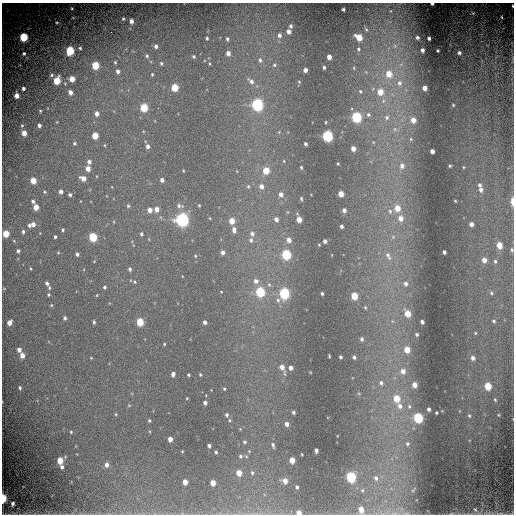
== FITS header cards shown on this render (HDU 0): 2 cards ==
NAXIS1  =                  512 / Required FITS header
NAXIS2  =                  512 / Required FITS header

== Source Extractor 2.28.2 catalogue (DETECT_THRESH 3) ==
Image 512 x 512 px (HDU 0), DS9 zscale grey, 1 PNG px = 1 image px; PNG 516 x 516 px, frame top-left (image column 1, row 512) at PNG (2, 3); no overlay
Background -0.0544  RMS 0.13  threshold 0.403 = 3 sigma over >= 5 px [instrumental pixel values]
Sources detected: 254; all 254 listed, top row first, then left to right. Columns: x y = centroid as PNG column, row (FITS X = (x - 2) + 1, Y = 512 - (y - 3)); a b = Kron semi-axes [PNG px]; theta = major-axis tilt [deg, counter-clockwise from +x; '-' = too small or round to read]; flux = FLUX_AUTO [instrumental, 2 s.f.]
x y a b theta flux
432 4 3 2 - 18
512 6 3 2 - 11
72 8 3 2 - 7.4
343 9 3 3 - 14
391 11 5 3 - 8.6
473 13 3 3 - 7.9
502 17 3 2 - 8
123 19 3 3 - 13
131 21 4 4 - 43
57 22 3 2 - 8.9
291 26 5 4 - 20
366 29 7 4 -61 15
289 31 4 4 - 42
279 35 6 6 - 34
23 37 5 5 - 500
359 37 6 5 - 160
417 37 4 3 - 21
207 38 4 3 - 13
429 38 3 3 - 22
227 39 5 4 - 18
156 46 5 5 - 31
395 46 7 6 - 30
80 48 5 4 - 14
358 49 7 6 - 20
422 50 4 3 - 31
70 51 5 5 - 460
438 51 3 2 - 8.8
228 53 5 4 - 48
459 53 4 3 - 21
24 54 4 4 - 18
147 56 6 5 - 19
193 56 4 4 - 14
329 57 4 4 - 63
260 60 7 5 -75 26
115 62 5 4 - 14
161 63 5 5 - 16
209 64 5 3 - 9.1
401 64 7 4 19 19
95 65 5 5 - 300
274 65 6 4 13 15
324 67 3 3 - 16
354 68 5 3 - 9.2
305 70 4 4 - 41
118 71 6 5 - 33
152 74 4 4 - 10
389 74 7 6 - 140
52 75 6 5 - 18
72 79 5 5 - 110
57 80 6 5 - 250
251 81 9 6 -41 44
299 82 5 4 - 9
399 83 8 7 - 45
175 87 5 4 - 230
23 88 3 3 - 26
425 88 4 4 - 59
360 91 6 5 - 17
70 92 5 5 - 57
380 92 6 6 - 120
17 96 5 4 - 70
257 105 6 5 - 1400
453 105 3 2 - 7.4
144 107 5 5 - 300
40 111 4 4 - 11
97 113 5 4 - 51
368 115 6 6 - 23
356 117 5 5 - 840
387 117 7 7 - 31
413 120 5 5 - 69
57 122 4 3 - 7.5
326 122 3 3 - 8.2
22 125 5 4 - 11
39 125 4 4 - 29
395 129 7 6 - 24
24 133 4 4 - 81
95 136 5 4 - 160
327 136 6 5 - 1100
411 139 5 5 - 11
373 142 4 4 - 8.6
74 143 4 4 - 14
305 144 4 3 - 22
105 145 4 3 - 8.2
147 146 5 4 - 29
353 149 4 4 - 58
432 151 4 4 - 44
284 161 4 4 - 7.1
89 162 5 4 - 31
338 164 3 3 - 8.4
402 166 8 7 - 50
450 166 3 3 - 11
301 167 3 3 - 12
463 167 4 3 - 7.5
88 168 5 4 - 64
266 170 5 5 - 170
83 178 6 4 -27 66
33 180 5 4 - 130
162 180 4 4 - 29
479 185 5 4 - 21
248 186 6 4 90 14
261 186 6 6 - 44
481 190 6 5 - 35
44 192 4 3 - 10
61 192 4 4 - 31
281 194 6 5 - 42
341 194 5 4 - 87
70 195 3 3 - 18
301 199 4 3 - 11
33 201 5 4 - 20
455 201 3 2 - 6.7
512 201 8 3 90 66
199 205 4 3 - 9
128 206 5 4 - 14
179 206 10 6 -8 32
36 207 5 4 - 98
397 208 7 6 - 120
156 209 5 4 - 66
150 210 5 5 - 57
344 210 4 4 - 30
390 211 8 6 -86 32
210 218 4 2 - 6.3
401 218 8 7 - 76
276 219 5 4 - 36
299 219 5 4 - 82
182 220 6 6 - 2100
232 221 5 5 - 100
33 224 6 5 - 46
471 224 4 4 - 39
29 225 4 4 - 21
342 226 4 3 - 22
63 230 3 3 - 12
234 230 7 5 -89 39
23 232 5 3 - 19
6 234 5 4 - 180
141 234 4 4 - 15
252 234 6 5 - 33
55 237 3 3 - 14
93 237 5 5 - 390
393 237 7 5 45 22
251 240 6 5 - 22
289 240 5 5 - 48
325 241 4 3 - 29
499 245 6 5 - 120
512 250 5 4 - 14
18 251 4 3 - 21
223 252 5 4 - 33
444 252 4 3 - 25
58 253 5 3 - 8.7
77 254 4 3 - 20
286 255 5 5 - 640
195 256 4 3 - 8.5
388 256 14 7 -63 61
484 260 5 5 - 60
495 261 6 4 -76 16
30 268 4 3 - 8.8
130 269 5 4 - 17
256 281 6 6 - 40
135 282 5 4 - 11
47 283 6 5 - 29
405 284 7 6 - 34
269 285 6 5 - 15
104 287 3 3 - 15
221 292 3 2 - 9.2
260 292 5 5 - 550
284 293 6 5 - 880
491 293 6 4 -26 16
322 294 3 3 - 15
48 295 4 4 - 11
97 295 4 3 - 7.3
354 296 5 4 - 190
278 300 6 5 - 22
51 305 5 4 - 9.6
365 308 5 4 - 11
408 314 6 5 - 130
65 318 4 3 - 19
494 321 5 4 - 14
94 322 4 3 - 15
140 322 5 4 - 290
205 322 4 4 - 30
422 322 4 3 - 26
9 323 5 4 - 61
475 333 4 3 - 8.7
417 334 4 3 - 16
362 339 5 4 - 22
164 344 3 3 - 9.1
19 350 4 4 - 43
407 350 6 5 - 130
22 355 5 5 - 59
329 356 3 2 - 8.4
340 357 3 3 - 15
354 357 4 4 - 19
91 358 4 3 - 6.9
473 358 5 5 - 34
282 367 7 5 -57 58
291 368 4 4 - 34
403 371 7 6 - 58
173 374 5 4 - 30
188 375 3 3 - 12
200 375 3 3 - 9.7
381 383 7 6 - 29
414 385 5 5 - 61
488 386 5 5 - 230
20 388 3 3 - 15
224 389 4 3 - 10
187 398 4 3 - 7.8
397 398 6 6 - 180
495 400 4 3 - 11
205 403 4 3 - 29
129 405 5 4 - 8.7
400 406 8 7 - 58
409 406 7 5 -90 21
429 409 4 3 - 25
293 412 4 3 - 16
436 413 3 3 - 9.5
116 414 5 3 - 8.6
227 415 5 4 - 18
499 415 4 3 - 7.6
469 416 5 4 - 12
418 418 6 5 - 650
149 420 4 3 - 12
229 420 5 3 - 10
287 424 5 4 - 37
240 429 4 4 - 7.2
71 432 4 4 - 11
170 439 4 4 - 60
245 442 5 4 - 14
407 444 6 6 - 22
273 445 8 4 -77 20
209 446 4 3 - 24
316 450 4 3 - 29
182 451 4 2 - 6.7
216 452 3 3 - 13
240 456 5 5 - 19
292 460 5 4 - 100
60 461 5 4 - 150
107 465 5 4 - 36
62 467 6 5 - 24
239 473 5 4 - 95
252 473 6 5 - 15
351 477 6 5 - 770
376 478 8 7 - 39
285 481 5 4 - 65
185 482 5 4 - 67
213 483 5 4 - 86
297 487 3 3 - 15
362 490 6 5 - 14
413 490 10 3 49 14
3 498 6 3 89 450
13 504 7 5 83 30
475 509 8 6 -71 25
361 510 6 5 - 84
299 513 4 4 - 59
394 513 12 3 -5 31
407 513 8 4 -8 19
501 513 27 5 -3 74
451 514 5 3 - 8
At the frame edge (FLAGS 8, measured only in part): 11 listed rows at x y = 432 4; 512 6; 512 201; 512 250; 3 498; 13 504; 299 513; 394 513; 407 513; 501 513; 451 514